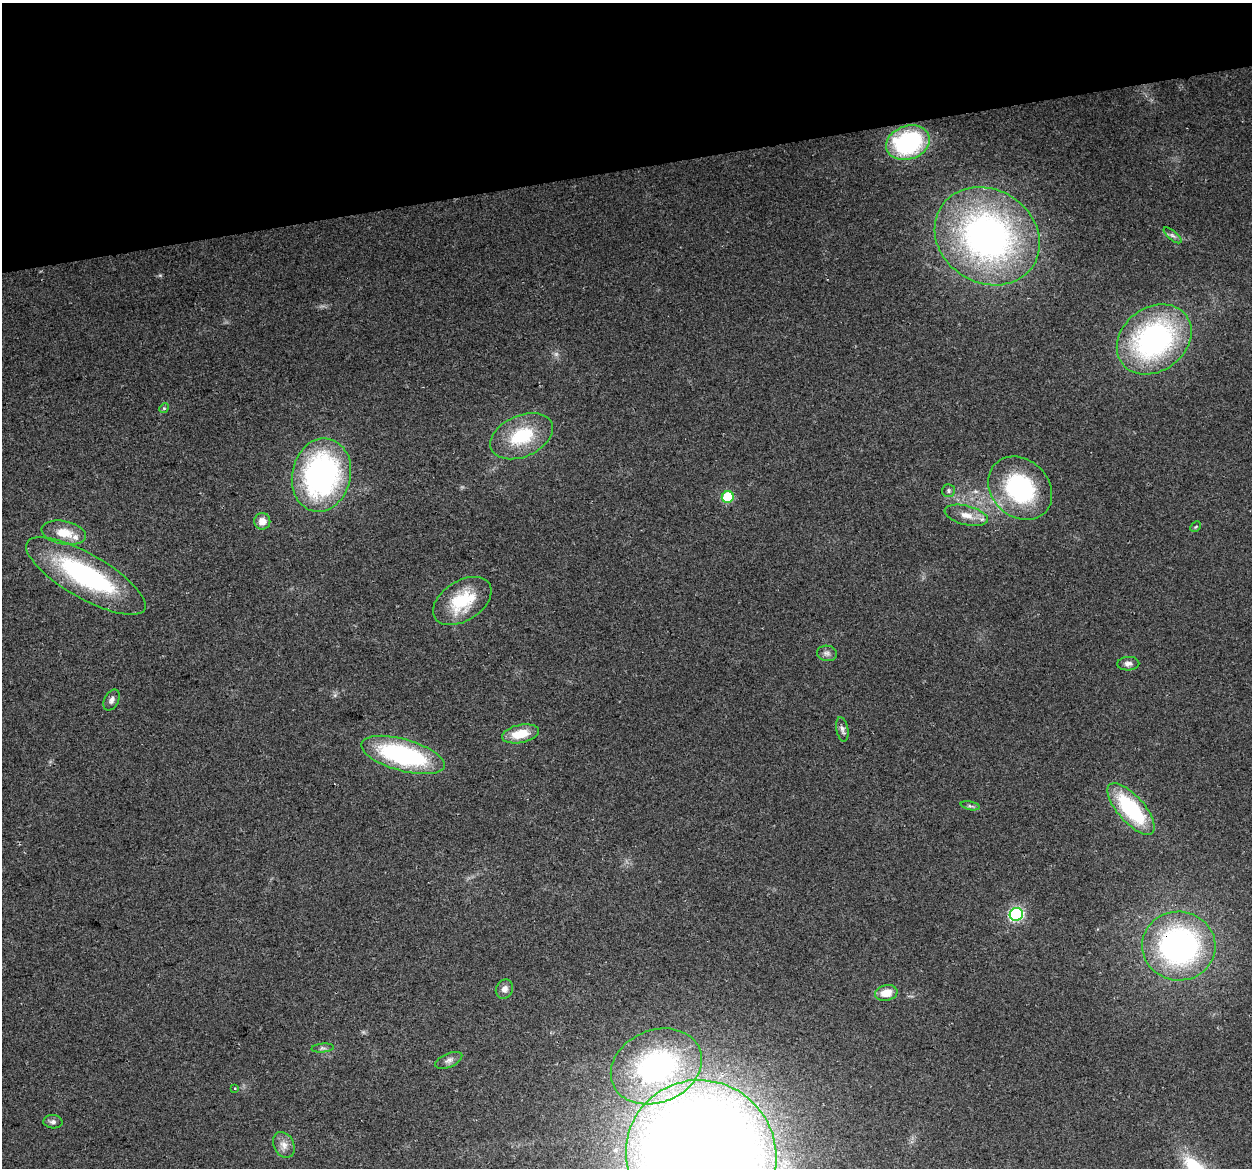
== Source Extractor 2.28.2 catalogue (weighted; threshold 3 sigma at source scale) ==
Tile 3 of 4 x 4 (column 3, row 1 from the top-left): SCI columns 2534-3783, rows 3589-4754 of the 5066 x 4797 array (HDU 1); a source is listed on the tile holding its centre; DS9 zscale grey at full resolution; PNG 1254 x 1170 px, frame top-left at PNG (2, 3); each listed source drawn as its Kron ellipse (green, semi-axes under 4 px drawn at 4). Shown black and unused: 14% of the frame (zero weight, under 2 of 3 exposures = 2% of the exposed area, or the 3 px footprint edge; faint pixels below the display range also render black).
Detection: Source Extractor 2.28.2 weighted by HDU 2 'WHT'; one run over the whole footprint, this tile lists its part. Background 0.118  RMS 0.011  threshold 0.0497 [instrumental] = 3 sigma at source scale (4.5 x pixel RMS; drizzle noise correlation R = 1.50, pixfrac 1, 0.0396/0.0396 arcsec/px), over >= 5 px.
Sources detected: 38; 1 too faint to see at this stretch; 1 inside a brighter object's white glare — neither listed nor drawn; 1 inside a brighter listed object's ellipse — not listed separately; the other 35 listed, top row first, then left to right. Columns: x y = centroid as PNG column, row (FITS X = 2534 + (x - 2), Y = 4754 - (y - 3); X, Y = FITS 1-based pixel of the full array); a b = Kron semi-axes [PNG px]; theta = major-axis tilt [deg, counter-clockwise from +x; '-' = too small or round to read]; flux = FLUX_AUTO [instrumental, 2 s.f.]
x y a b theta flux
908 143 22 16 19 140
1172 235 11 4 -39 3.2
987 236 55 46 -33 420
1154 339 40 31 37 250
164 408 5 4 - 1.2
522 436 33 20 24 56
321 475 37 29 76 300
1020 488 35 28 -44 130
948 491 6 6 - 2.4
728 497 6 6 - 61
966 515 22 9 -14 13
262 521 8 8 - 10
1196 527 6 3 45 1.2
64 533 22 11 -11 22
86 576 67 22 -30 180
462 601 32 20 33 54
827 653 10 7 -9 4.3
1128 664 11 7 3 4.4
112 700 11 7 61 4.5
842 729 12 6 -79 4.2
520 734 19 9 12 23
403 755 43 16 -16 160
970 806 9 4 -12 2.3
1131 809 32 13 -48 100
1016 914 7 6 - 170
1179 946 37 34 -5 270
504 989 10 8 61 5.9
886 993 11 7 14 15
323 1048 11 4 5 2.7
449 1060 14 6 24 5
656 1066 47 36 23 210
234 1089 3 3 - 1.7
53 1122 9 6 -3 3.9
284 1145 13 10 -63 8.3
701 1155 76 74 -49 3300
Overlapping masked pixels (flux is a lower limit): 1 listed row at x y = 1179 946
Isophote crosses this tile's border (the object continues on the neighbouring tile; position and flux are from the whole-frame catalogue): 1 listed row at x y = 701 1155